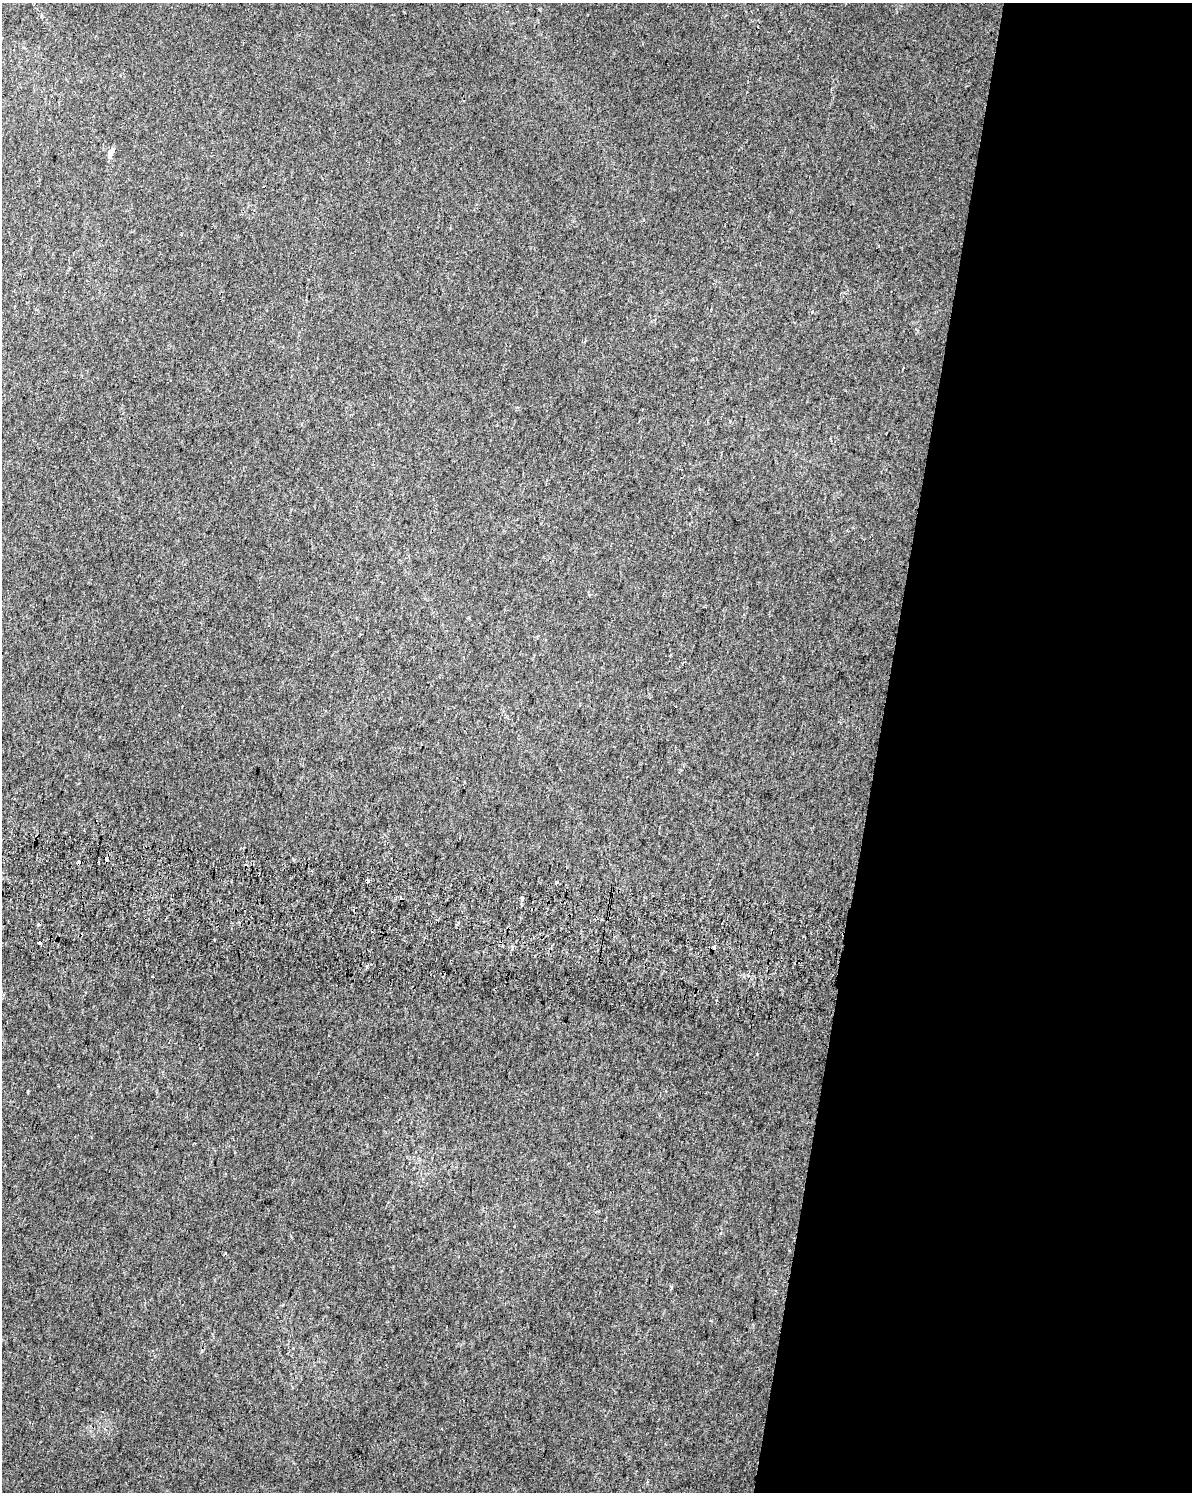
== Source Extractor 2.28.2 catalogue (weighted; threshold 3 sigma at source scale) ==
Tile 8 of 4 x 3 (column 4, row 2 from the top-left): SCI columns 3586-4775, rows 1822-3311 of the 4806 x 5072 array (HDU 1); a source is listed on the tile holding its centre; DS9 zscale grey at full resolution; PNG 1194 x 1494 px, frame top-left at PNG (2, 3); no overlay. Shown black and unused: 26% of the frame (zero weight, under 2 of 3 exposures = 3% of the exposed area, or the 3 px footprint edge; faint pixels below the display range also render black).
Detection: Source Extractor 2.28.2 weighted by HDU 2 'WHT'; one run over the whole footprint, this tile lists its part. Background 0.0148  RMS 0.0076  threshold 0.0341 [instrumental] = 3 sigma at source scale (4.5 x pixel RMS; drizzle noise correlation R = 1.50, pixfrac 1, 0.0396/0.0396 arcsec/px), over >= 5 px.
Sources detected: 15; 7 cosmic-ray / hot-pixel residue — not listed; the other 8 listed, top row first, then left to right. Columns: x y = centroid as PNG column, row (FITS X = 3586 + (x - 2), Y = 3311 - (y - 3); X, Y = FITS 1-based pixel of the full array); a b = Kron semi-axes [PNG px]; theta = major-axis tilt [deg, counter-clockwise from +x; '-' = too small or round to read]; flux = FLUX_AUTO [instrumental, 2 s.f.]
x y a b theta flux
111 152 7 4 50 10
585 341 5 3 - 0.89
556 882 3 3 - 5.7
522 899 3 3 - 2.5
214 940 3 2 - 1.2
714 948 4 3 - 2.8
27 1091 4 3 - 0.62
711 1321 3 2 - 1.6